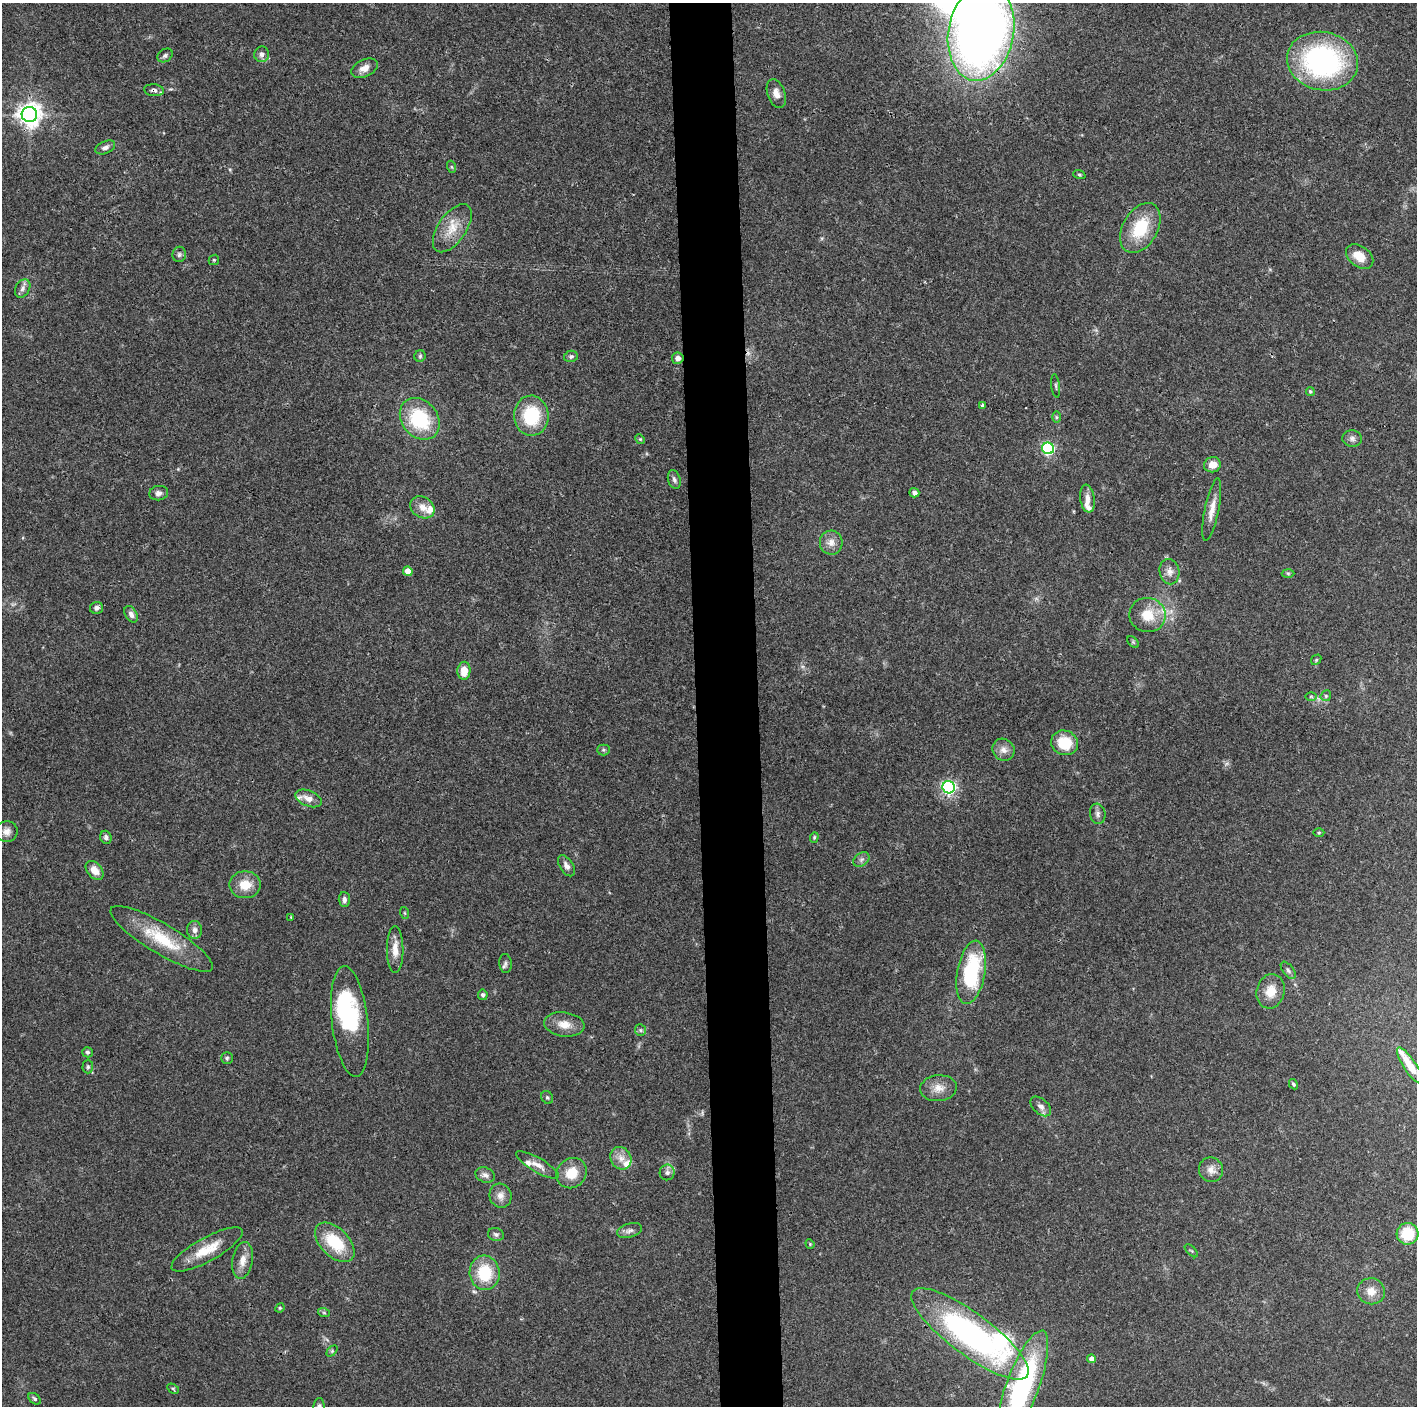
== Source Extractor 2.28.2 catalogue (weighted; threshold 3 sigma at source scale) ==
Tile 5 of 3 x 3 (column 2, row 2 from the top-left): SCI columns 1416-2830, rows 1412-2815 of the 4245 x 4224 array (HDU 1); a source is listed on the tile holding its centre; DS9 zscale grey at full resolution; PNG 1419 x 1408 px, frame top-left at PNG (2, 3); each listed source drawn as its Kron ellipse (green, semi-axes under 4 px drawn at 4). Shown black and unused: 4% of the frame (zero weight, under 3 of 4 exposures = <1% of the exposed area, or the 3 px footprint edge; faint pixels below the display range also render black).
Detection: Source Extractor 2.28.2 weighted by HDU 2 'WHT'; one run over the whole footprint, this tile lists its part. Background 0.074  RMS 0.006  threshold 0.0269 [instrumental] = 3 sigma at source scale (4.5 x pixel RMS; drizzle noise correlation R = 1.50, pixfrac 1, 0.05/0.05 arcsec/px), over >= 5 px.
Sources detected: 120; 1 too faint to see at this stretch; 1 inside a brighter object's white glare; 1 cosmic-ray / hot-pixel residue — neither listed nor drawn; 7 inside a brighter listed object's ellipse — not listed separately; the other 110 listed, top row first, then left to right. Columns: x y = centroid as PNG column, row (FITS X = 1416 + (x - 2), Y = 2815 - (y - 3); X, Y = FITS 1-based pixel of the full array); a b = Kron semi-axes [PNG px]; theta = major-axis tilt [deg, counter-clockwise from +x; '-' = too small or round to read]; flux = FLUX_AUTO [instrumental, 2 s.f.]
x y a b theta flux
981 32 49 32 80 540
262 54 8 7 - 2.5
165 55 8 6 33 1.6
1322 61 36 29 -12 120
364 68 14 8 24 4.7
154 90 10 6 -7 1.8
776 93 15 8 -70 4.7
29 114 8 7 - 490
105 147 10 6 24 2.4
452 167 6 4 -70 0.76
1079 175 6 4 -20 0.77
452 228 27 14 55 12
1140 228 27 17 60 26
179 254 8 6 77 1.4
1360 256 15 10 -37 9.7
214 260 5 5 - 0.75
23 288 10 7 59 2.4
420 356 5 5 - 1
571 356 7 5 13 1.4
678 358 6 6 - 2.9
1056 386 12 3 -82 1
1310 391 4 4 - 0.82
982 406 3 3 - 1.5
531 416 20 17 -87 31
1056 417 6 4 -90 0.78
420 419 23 18 -51 38
1352 438 10 8 -3 2.5
640 439 5 4 - 0.71
1048 448 6 5 - 98
1212 465 8 7 - 5.9
674 480 9 6 -72 1.9
159 493 9 7 8 2.5
914 493 5 4 - 2.7
1087 498 14 7 -82 4.1
422 507 13 10 -32 5.7
1212 509 32 7 78 6.9
831 543 12 11 - 5
408 571 5 4 - 8.1
1169 572 13 10 -78 4.1
1288 573 6 4 -2 0.92
96 608 6 6 - 2.1
131 614 9 5 -58 2.6
1147 615 18 17 - 14
1133 642 7 4 -45 0.85
1316 660 6 4 48 0.81
464 671 9 6 85 9.2
1311 696 6 4 0 0.76
1326 696 5 5 - 1.1
1065 743 14 12 -23 17
603 750 6 5 - 1.1
1003 750 11 10 - 4.2
949 787 6 6 - 150
308 798 14 7 -22 4.8
1098 814 10 8 -81 2.3
7 832 11 10 - 3.8
1319 832 5 3 - 0.62
106 837 6 5 - 1.7
814 837 5 4 - 0.77
861 859 9 6 35 1.9
566 866 12 6 -57 3
95 870 11 7 -50 6
245 885 16 13 0 10
344 900 7 5 -89 2
405 913 6 4 -70 0.7
291 917 3 3 - 0.46
195 930 9 7 -85 2.9
162 939 59 15 -31 29
395 949 23 8 -90 7.4
505 963 9 6 -84 1.6
1288 970 10 5 -52 1.6
971 972 32 14 80 53
1271 991 17 14 76 9.9
483 995 5 4 - 1.4
350 1021 56 18 -83 51
564 1024 20 12 -7 7.9
640 1030 6 5 - 1.1
87 1052 5 5 - 0.99
227 1058 6 6 - 1.1
1410 1065 21 6 -57 11
88 1067 7 5 88 1.1
1293 1084 5 4 - 0.98
938 1088 18 13 6 6.8
547 1097 7 5 -57 1.1
1041 1106 12 7 -41 3.1
621 1158 12 10 -57 5.3
537 1165 24 7 -30 4.9
1211 1170 12 12 - 4.6
667 1172 8 7 - 2.3
571 1173 16 14 46 12
485 1175 10 7 -21 2.8
500 1196 12 11 - 4.4
629 1231 13 7 16 2.7
496 1234 8 6 -16 1.7
1407 1234 11 11 - 20
335 1242 24 14 -45 25
810 1244 5 4 - 0.58
207 1249 40 12 29 15
1191 1251 8 3 -44 0.74
243 1260 18 10 80 6.4
485 1273 17 15 -84 25
1371 1291 14 13 - 6.8
280 1308 5 4 - 0.75
324 1313 6 4 -19 0.81
970 1334 71 21 -36 170
332 1351 6 4 46 0.92
1092 1359 4 4 - 4.7
1022 1387 60 16 70 110
173 1389 6 4 -32 0.79
35 1399 7 5 -40 1.2
319 1406 8 5 84 1.5
Overlapping masked pixels (flux is a lower limit): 3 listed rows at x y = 981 32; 154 90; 678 358
Isophote crosses this tile's border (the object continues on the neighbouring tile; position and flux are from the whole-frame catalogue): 3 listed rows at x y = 981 32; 1022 1387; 319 1406